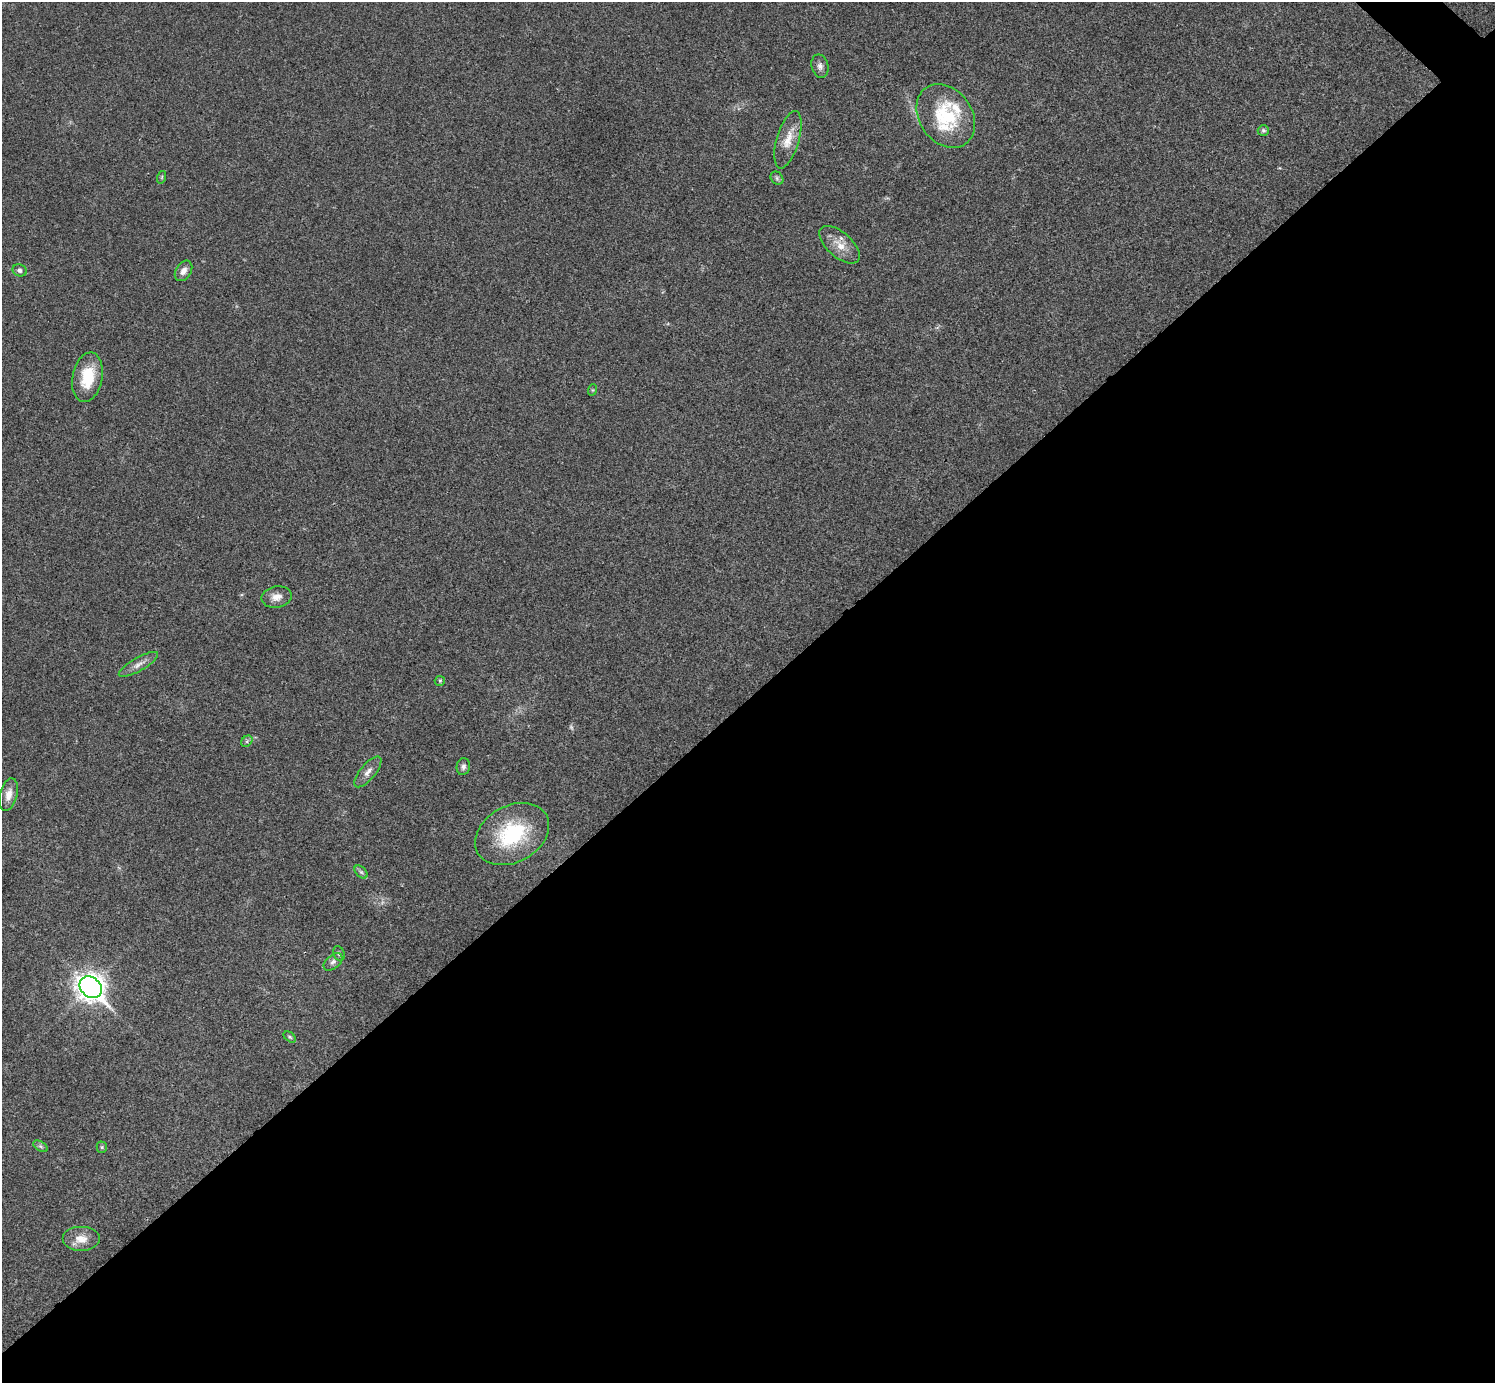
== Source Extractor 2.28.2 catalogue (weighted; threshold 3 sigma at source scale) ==
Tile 15 of 4 x 4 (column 3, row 4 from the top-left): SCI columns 3010-4502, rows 309-1689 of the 5999 x 5999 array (HDU 1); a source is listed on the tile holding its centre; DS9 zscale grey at full resolution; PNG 1497 x 1385 px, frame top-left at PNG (2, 2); each listed source drawn as its Kron ellipse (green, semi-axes under 4 px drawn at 4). Shown black and unused: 50% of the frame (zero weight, under 3 of 4 exposures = <1% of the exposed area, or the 3 px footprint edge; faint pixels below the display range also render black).
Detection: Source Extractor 2.28.2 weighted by HDU 2 'WHT'; one run over the whole footprint, this tile lists its part. Background 0.0205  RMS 0.0041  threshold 0.0182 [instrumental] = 3 sigma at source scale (4.5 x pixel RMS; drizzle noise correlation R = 1.50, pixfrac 1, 0.05/0.05 arcsec/px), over >= 5 px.
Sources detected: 30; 1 too faint to see at this stretch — neither listed nor drawn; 2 inside a brighter listed object's ellipse — not listed separately; the other 27 listed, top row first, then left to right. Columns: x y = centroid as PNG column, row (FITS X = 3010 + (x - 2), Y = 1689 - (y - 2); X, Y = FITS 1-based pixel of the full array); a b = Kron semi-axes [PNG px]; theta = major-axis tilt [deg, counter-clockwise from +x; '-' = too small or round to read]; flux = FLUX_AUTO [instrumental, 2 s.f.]
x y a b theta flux
820 66 12 8 -77 1.9
946 116 34 26 -54 26
1263 130 5 5 - 0.83
788 140 30 11 74 6.8
162 177 6 4 72 0.43
777 178 7 6 - 0.97
840 245 25 12 -41 6
20 270 7 6 - 1.3
183 271 11 7 58 2.4
87 377 25 15 79 13
592 390 6 3 71 0.43
277 597 15 10 10 3.5
138 664 22 6 30 2.8
440 681 5 5 - 0.51
247 741 6 5 - 0.71
463 767 8 6 79 1.4
368 772 19 7 50 2.7
9 795 17 8 76 3.6
512 834 39 28 29 32
361 872 8 4 -44 0.96
339 954 8 5 -71 0.85
333 962 11 6 40 1.6
91 987 12 9 -42 410
290 1037 7 4 -37 0.66
40 1146 8 4 -31 0.82
102 1147 5 5 - 0.57
81 1239 19 12 0 5.5